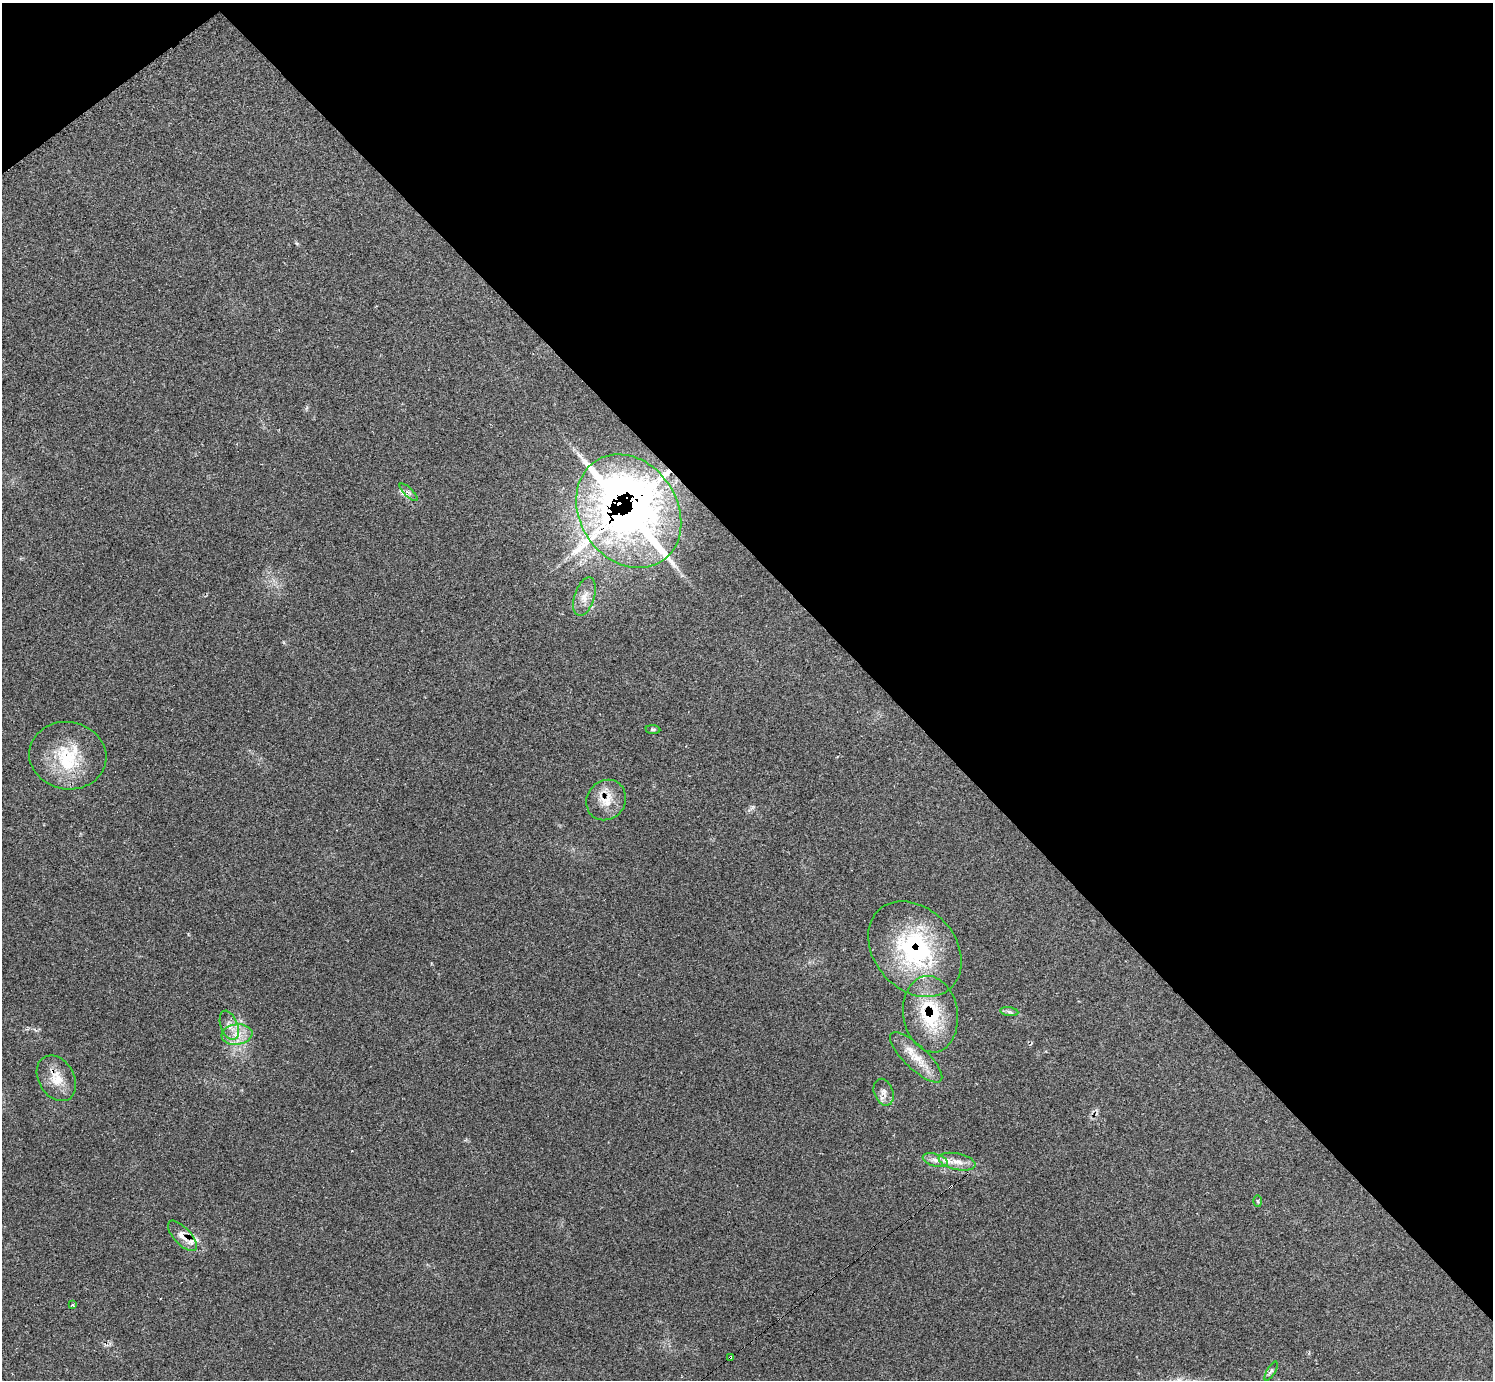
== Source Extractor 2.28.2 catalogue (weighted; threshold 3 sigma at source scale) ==
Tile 3 of 4 x 4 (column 3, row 1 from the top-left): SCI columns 2983-4473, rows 4299-5676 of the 5972 x 5970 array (HDU 1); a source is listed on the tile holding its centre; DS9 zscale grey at full resolution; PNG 1495 x 1382 px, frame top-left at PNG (2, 3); each listed source drawn as its Kron ellipse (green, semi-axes under 4 px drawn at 4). Shown black and unused: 42% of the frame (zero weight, under 2 of 3 exposures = <1% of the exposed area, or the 3 px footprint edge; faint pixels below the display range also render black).
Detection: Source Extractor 2.28.2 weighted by HDU 2 'WHT'; one run over the whole footprint, this tile lists its part. Background 0.161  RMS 0.0092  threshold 0.0415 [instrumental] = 3 sigma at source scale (4.5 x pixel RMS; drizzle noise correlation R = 1.50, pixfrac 1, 0.05/0.05 arcsec/px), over >= 5 px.
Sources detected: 27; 2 cosmic-ray / hot-pixel residue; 1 long thin detection or spike segment (spike, bleed or trail) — neither listed nor drawn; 3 inside a brighter listed object's ellipse — not listed separately; the other 21 listed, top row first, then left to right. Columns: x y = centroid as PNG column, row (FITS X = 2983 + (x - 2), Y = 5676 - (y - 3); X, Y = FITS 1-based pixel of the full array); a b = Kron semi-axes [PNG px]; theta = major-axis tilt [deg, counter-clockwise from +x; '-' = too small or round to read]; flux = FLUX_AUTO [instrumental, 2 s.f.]
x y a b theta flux
409 492 12 3 -44 2.1
629 511 60 48 -56 830
584 597 20 10 72 11
653 729 7 4 -6 1.5
68 756 39 33 -9 52
606 800 21 19 50 17
915 949 53 40 -48 120
1009 1012 9 4 -9 2.4
930 1014 38 27 -82 56
229 1025 15 8 -69 7.4
237 1034 15 10 7 12
916 1057 34 11 -44 18
56 1078 24 17 -59 18
884 1092 14 9 -68 6
935 1160 13 6 -17 4.7
957 1162 19 8 -12 9.3
1258 1201 6 4 -88 1.1
182 1236 19 8 -47 8.8
72 1305 4 3 - 1.5
730 1357 3 3 - 1.6
1271 1371 11 3 60 2
Overlapping masked pixels (flux is a lower limit): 7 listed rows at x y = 629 511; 606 800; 915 949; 930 1014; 56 1078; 182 1236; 730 1357
Unlisted compact peaks at least as high as the median listed source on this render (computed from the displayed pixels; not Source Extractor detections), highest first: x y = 297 244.